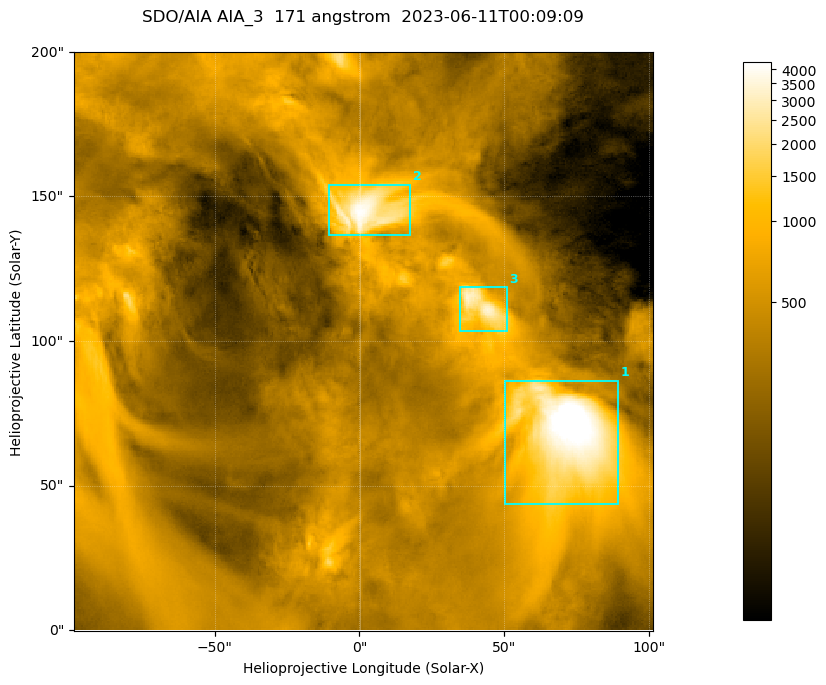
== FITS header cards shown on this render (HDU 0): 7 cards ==
TELESCOP= 'SDO/AIA '
INSTRUME= 'AIA_3   '
WAVELNTH=                  171
WAVEUNIT= 'angstrom'
DATE-OBS= '2023-06-11T00:09:09.350'
CTYPE1  = 'HPLN-TAN'
CTYPE2  = 'HPLT-TAN'

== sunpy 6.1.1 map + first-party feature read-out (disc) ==
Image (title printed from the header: SDO/AIA AIA_3  171 angstrom  2023-06-11T00:09:09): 334 x 334 px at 0.599 arcsec/px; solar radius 945 arcsec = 1577 px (partial field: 1.4% of the solar disc is inside the frame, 100% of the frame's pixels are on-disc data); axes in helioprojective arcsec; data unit not stated in the header (colour bar unlabelled)
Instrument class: DISC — disc imager (sunpy class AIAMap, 171 A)
Bright regions (active regions / flare kernels): reference = the on-disc median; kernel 3 px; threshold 5 sigma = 1123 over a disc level ~363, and >= 1.15x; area >= 111 px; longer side >= 4 px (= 2.4 arcsec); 3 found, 3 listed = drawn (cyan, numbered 1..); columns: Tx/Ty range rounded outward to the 2 arcsec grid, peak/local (2 s.f.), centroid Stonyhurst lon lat
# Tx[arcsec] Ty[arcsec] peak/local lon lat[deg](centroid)
1 50..90 42..86 16 +4 +4
2 -12..18 136..154 11 +0 +9
3 34..52 102..120 9.1 +3 +7